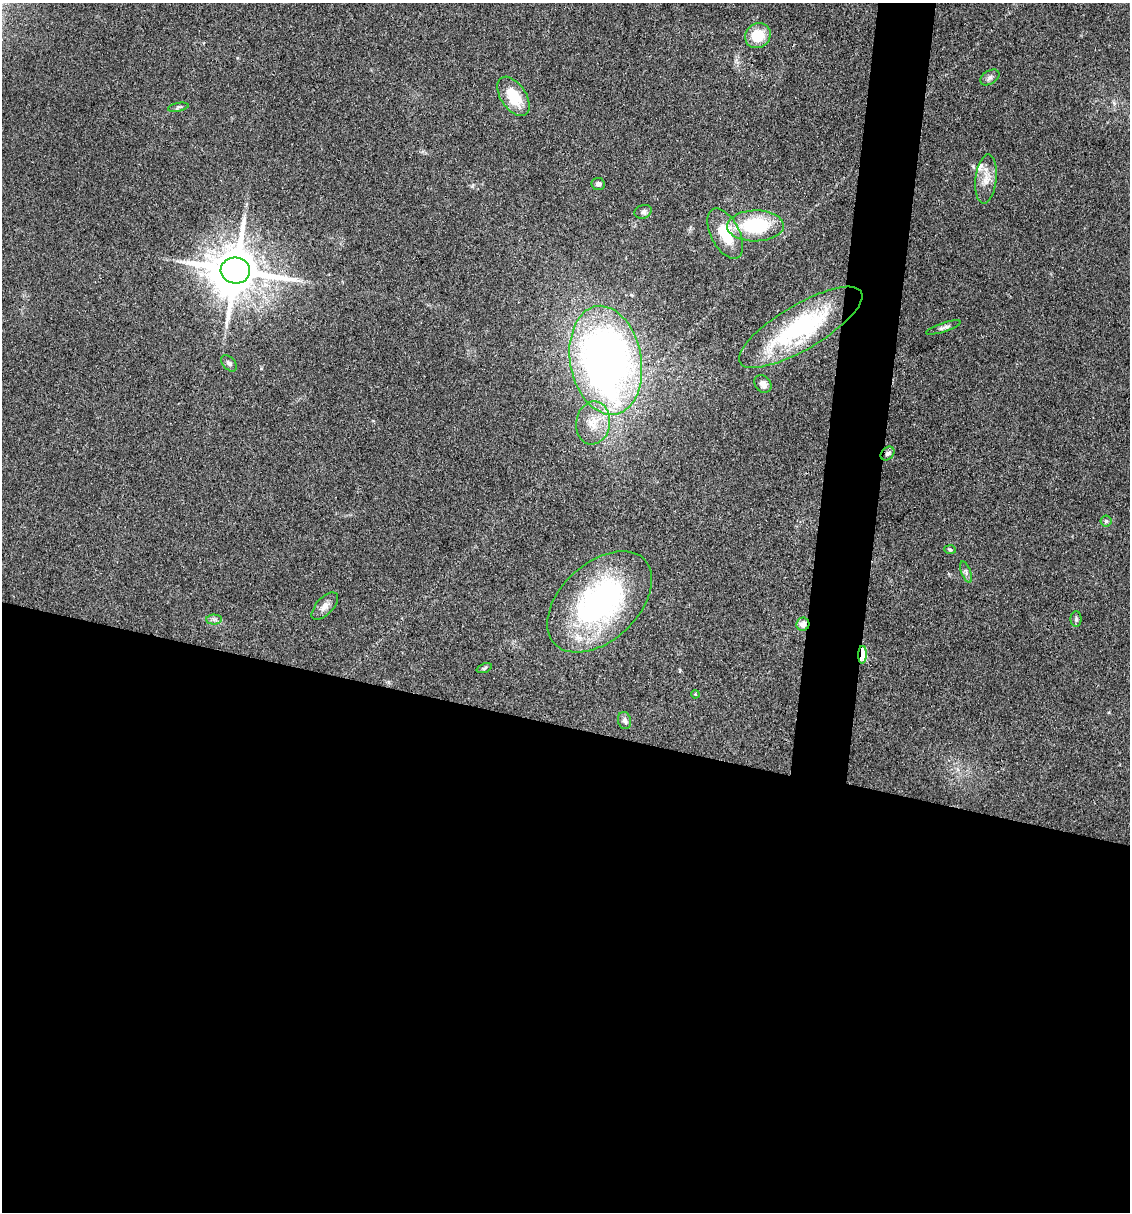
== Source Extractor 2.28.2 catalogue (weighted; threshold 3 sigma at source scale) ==
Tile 14 of 4 x 4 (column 2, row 4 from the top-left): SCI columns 1359-2486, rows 1-1210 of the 4857 x 4841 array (HDU 1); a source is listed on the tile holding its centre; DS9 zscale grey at full resolution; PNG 1132 x 1214 px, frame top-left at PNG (2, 3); each listed source drawn as its Kron ellipse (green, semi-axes under 4 px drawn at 4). Shown black and unused: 44% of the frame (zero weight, under 3 of 4 exposures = <1% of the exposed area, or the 3 px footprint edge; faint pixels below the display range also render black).
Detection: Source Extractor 2.28.2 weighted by HDU 2 'WHT'; one run over the whole footprint, this tile lists its part. Background 0.11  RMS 0.0062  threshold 0.0281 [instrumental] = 3 sigma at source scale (4.5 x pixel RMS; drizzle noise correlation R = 1.50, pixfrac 1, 0.05/0.05 arcsec/px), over >= 5 px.
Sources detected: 30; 1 inside a brighter listed object's ellipse — not listed separately; the other 29 listed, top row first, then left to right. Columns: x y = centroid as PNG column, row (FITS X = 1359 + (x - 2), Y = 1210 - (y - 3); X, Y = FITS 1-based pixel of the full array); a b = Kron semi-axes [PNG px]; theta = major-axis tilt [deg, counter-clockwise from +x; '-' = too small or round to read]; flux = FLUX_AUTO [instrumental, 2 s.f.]
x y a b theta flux
758 35 13 12 - 15
990 77 10 6 33 2.2
513 96 22 12 -57 20
178 107 10 3 11 1.1
986 179 25 10 84 8.2
598 184 6 6 - 1.7
643 212 9 6 19 2
755 226 28 15 1 41
725 234 27 14 -62 21
235 270 14 13 - 3500
801 327 70 22 31 83
943 327 18 4 18 2.2
606 360 55 35 -80 370
229 363 9 6 -49 1.8
763 384 9 8 - 3.1
593 423 22 17 81 13
888 454 8 6 44 1.6
1106 521 5 5 - 1.1
950 550 6 4 -3 0.86
966 572 11 4 -68 1.8
600 602 62 38 43 140
325 606 17 8 47 4.4
1076 619 8 5 90 1.2
214 620 7 5 -1 1.7
803 624 6 6 - 5
862 655 9 4 88 25
484 668 8 4 20 1.1
695 694 4 3 - 0.43
625 720 8 6 -76 2.2
Overlapping masked pixels (flux is a lower limit): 4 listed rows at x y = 235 270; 888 454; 803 624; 862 655